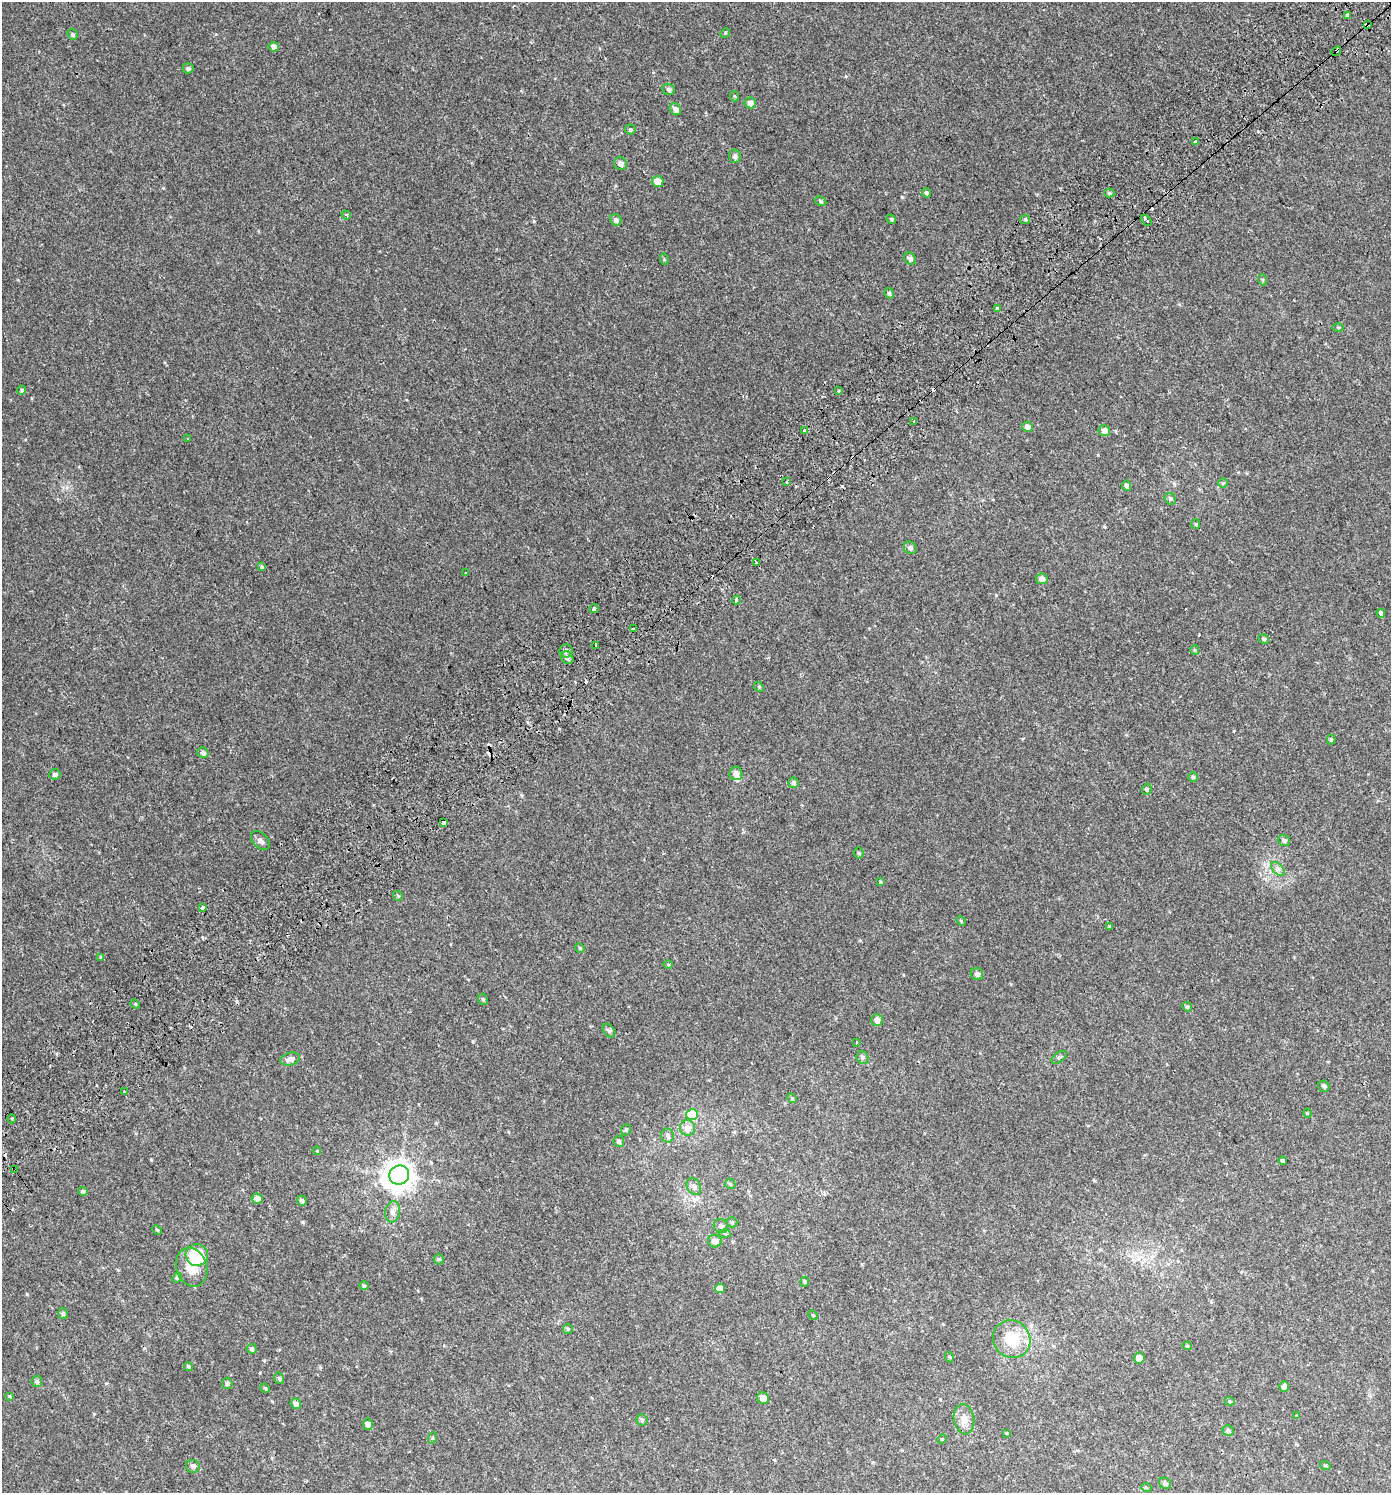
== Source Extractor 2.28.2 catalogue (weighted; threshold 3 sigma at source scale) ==
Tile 10 of 4 x 4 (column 2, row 3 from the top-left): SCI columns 1650-3038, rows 1551-3041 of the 6014 x 6073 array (HDU 1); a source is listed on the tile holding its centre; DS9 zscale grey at full resolution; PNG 1393 x 1495 px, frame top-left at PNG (2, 2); each listed source drawn as its Kron ellipse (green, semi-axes under 4 px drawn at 4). Shown black and unused: <1% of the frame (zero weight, under 2 of 3 exposures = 3% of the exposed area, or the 3 px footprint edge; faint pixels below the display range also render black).
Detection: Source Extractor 2.28.2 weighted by HDU 2 'WHT'; one run over the whole footprint, this tile lists its part. Background 0.00247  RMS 0.0043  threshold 0.0193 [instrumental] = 3 sigma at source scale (4.5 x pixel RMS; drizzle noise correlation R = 1.50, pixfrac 1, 0.0396/0.0396 arcsec/px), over >= 5 px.
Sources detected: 162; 11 cosmic-ray / hot-pixel residue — neither listed nor drawn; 2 inside a brighter listed object's ellipse — not listed separately; the other 149 listed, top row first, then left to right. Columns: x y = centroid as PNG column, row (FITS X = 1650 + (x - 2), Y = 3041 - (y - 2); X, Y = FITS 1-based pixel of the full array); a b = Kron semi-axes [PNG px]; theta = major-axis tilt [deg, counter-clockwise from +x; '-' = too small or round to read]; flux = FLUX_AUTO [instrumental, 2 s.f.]
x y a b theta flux
1347 15 3 3 - 1.9
1367 24 4 3 - 3.2
725 33 5 4 - 0.45
73 34 6 5 - 0.7
274 47 5 4 - 1.7
1336 51 5 3 - 6.3
188 68 5 5 - 0.99
669 89 6 5 - 0.95
734 96 5 3 - 0.36
750 103 6 5 - 2.4
675 109 6 5 - 1.6
630 129 5 5 - 0.7
1195 141 3 3 - 2.6
735 156 7 5 -77 1.1
620 164 7 6 - 1.8
658 181 5 5 - 4.4
926 193 4 4 - 0.73
1109 193 5 4 - 0.68
821 201 6 4 -28 0.62
346 215 5 4 - 0.51
891 219 5 4 - 0.74
1025 219 5 4 - 0.57
616 220 6 5 - 1.4
1146 220 7 3 -49 2.6
664 259 6 4 -73 0.47
910 259 6 5 - 1.3
1263 280 5 3 - 0.45
889 293 5 4 - 0.84
998 308 4 3 - 1.5
1338 328 6 4 0 0.44
22 390 4 3 - 1.2
838 391 3 3 - 1.7
914 422 3 3 - 3.4
1027 427 5 5 - 1.7
804 431 3 3 - 1.6
1104 431 5 5 - 1.9
187 438 2 2 - 0.44
786 482 4 2 - 0.46
1223 483 5 5 - 0.49
1126 486 5 4 - 0.95
1170 499 6 5 - 0.77
1196 524 5 4 - 0.44
910 548 7 6 - 1.3
756 563 3 3 - 4.6
262 567 3 3 - 1.3
466 573 3 3 - 0.89
1042 579 5 5 - 1.9
736 600 4 3 - 1.9
594 609 4 3 - 1.5
1381 613 4 4 - 1.3
633 628 3 3 - 2.5
1264 639 5 4 - 0.73
596 645 3 3 - 2.4
1195 650 5 4 - 0.49
566 651 6 6 - 1.6
567 658 7 5 -50 1.5
759 687 5 4 - 0.49
1331 740 5 4 - 0.67
203 753 6 5 - 1.1
736 773 7 6 - 2.1
55 774 5 5 - 1.2
1193 777 5 5 - 0.61
793 783 5 5 - 0.9
1147 789 5 4 - 0.76
444 823 4 3 - 2.6
1284 840 6 5 - 1.1
260 841 11 7 -44 1.7
859 853 5 5 - 0.57
1278 869 8 5 -45 1.1
880 882 4 3 - 0.39
398 896 5 5 - 0.45
202 907 4 3 - 1.5
961 921 5 4 - 0.47
1110 926 4 3 - 1
580 948 5 4 - 0.48
101 957 3 3 - 0.52
668 965 5 3 - 0.4
977 974 6 6 - 1.2
483 999 6 4 -67 0.6
135 1004 5 4 - 0.44
1187 1007 5 4 - 0.61
877 1020 6 5 - 1.9
609 1030 8 5 -48 0.81
857 1043 3 2 - 0.6
1059 1057 8 5 36 0.74
862 1058 6 6 - 1
290 1059 10 6 15 2
1324 1086 6 5 - 0.91
125 1092 3 3 - 1.6
792 1098 5 4 - 0.51
1307 1113 4 3 - 0.37
692 1115 6 5 - 18
12 1119 4 3 - 0.39
687 1128 8 7 - 3.4
626 1130 6 4 68 0.56
668 1136 7 6 - 1.3
619 1141 5 5 - 0.86
317 1151 4 3 - 0.33
1282 1161 4 3 - 0.76
15 1170 4 3 - 1.7
399 1175 10 9 - 610
730 1184 6 4 -43 0.57
694 1186 9 6 -60 1.4
83 1191 5 4 - 1.3
257 1199 5 5 - 1.9
302 1201 5 4 - 1.2
393 1212 11 7 80 2.1
732 1222 5 5 - 0.54
721 1226 7 7 - 1.4
157 1230 5 4 - 0.48
725 1233 6 4 -4 0.57
715 1241 7 6 - 2.6
197 1255 11 11 - 18
439 1259 5 5 - 0.52
192 1267 20 15 -74 6.4
177 1278 5 4 - 0.47
805 1282 5 4 - 0.47
364 1286 5 4 - 0.48
720 1288 5 4 - 3.1
63 1313 5 5 - 0.7
813 1315 5 4 - 0.44
568 1329 5 4 - 0.52
1012 1339 19 18 - 13
1187 1346 4 4 - 0.42
252 1349 5 5 - 0.82
949 1357 5 3 - 0.41
1139 1358 6 5 - 2.3
188 1366 5 4 - 0.59
279 1378 6 4 -75 0.65
37 1381 5 5 - 0.88
227 1383 5 5 - 1
1284 1387 5 5 - 1.8
265 1388 5 4 - 0.48
10 1397 3 3 - 1.3
763 1398 6 5 - 3
1230 1401 5 4 - 0.49
296 1404 5 5 - 1.3
1296 1415 4 2 - 0.4
964 1419 15 10 -83 3.5
642 1420 6 6 - 0.77
368 1424 6 5 - 1.5
1228 1431 5 5 - 1
1007 1433 4 3 - 0.96
432 1438 6 3 71 0.41
942 1439 5 4 - 0.38
1325 1465 5 3 - 0.41
193 1466 7 6 - 1.3
1165 1483 6 5 - 1.1
1146 1487 5 3 - 0.35
Overlapping masked pixels (flux is a lower limit): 3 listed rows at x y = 1367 24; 1336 51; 15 1170
Unlisted compact peaks at least as high as the median listed source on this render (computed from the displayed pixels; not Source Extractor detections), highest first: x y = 27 1294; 534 221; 303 1222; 902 197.